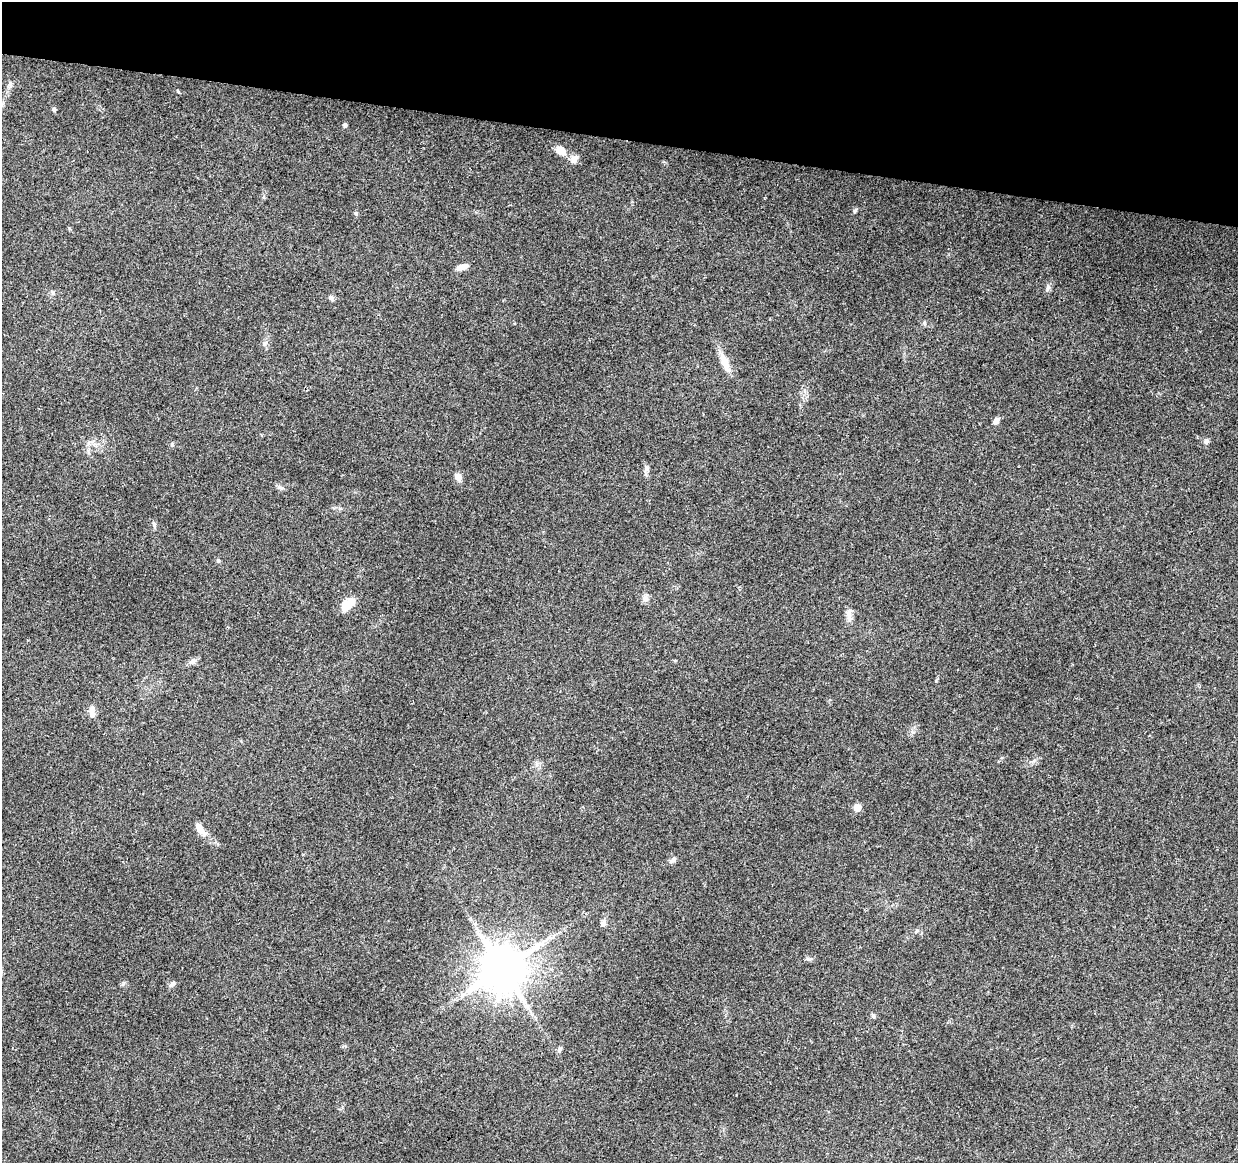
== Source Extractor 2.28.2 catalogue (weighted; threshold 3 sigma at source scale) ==
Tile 2 of 4 x 4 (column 2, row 1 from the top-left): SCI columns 1237-2472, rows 3708-4868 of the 4952 x 5152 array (HDU 1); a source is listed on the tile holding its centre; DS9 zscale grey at full resolution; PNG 1240 x 1165 px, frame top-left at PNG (2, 2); no overlay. Shown black and unused: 12% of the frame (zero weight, under 2 of 3 exposures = <1% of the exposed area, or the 3 px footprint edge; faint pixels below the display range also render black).
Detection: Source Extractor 2.28.2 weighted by HDU 2 'WHT'; one run over the whole footprint, this tile lists its part. Background 0.153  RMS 0.0099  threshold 0.0447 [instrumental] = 3 sigma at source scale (4.5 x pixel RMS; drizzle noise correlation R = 1.50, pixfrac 1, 0.0396/0.0396 arcsec/px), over >= 5 px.
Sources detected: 34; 1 inside a brighter listed object's ellipse — not listed separately; the other 33 listed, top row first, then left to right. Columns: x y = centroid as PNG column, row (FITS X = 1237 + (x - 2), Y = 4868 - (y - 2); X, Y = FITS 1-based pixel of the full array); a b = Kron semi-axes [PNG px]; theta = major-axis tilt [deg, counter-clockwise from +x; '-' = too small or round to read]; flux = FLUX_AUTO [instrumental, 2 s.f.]
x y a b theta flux
54 109 5 5 - 1.8
345 125 5 4 - 1.7
561 151 12 8 -28 10
574 159 12 8 53 4.7
855 210 8 4 63 1.5
356 213 5 4 - 1.2
460 267 10 8 24 4.7
1048 287 10 5 78 3
331 298 7 6 - 2.3
924 322 6 5 - 1.7
725 362 28 9 -69 12
996 421 8 6 66 4
1206 441 8 6 73 2.7
646 468 7 4 73 2.1
458 477 7 6 - 6.7
280 488 10 4 -11 2.1
154 524 9 5 -76 2.3
218 560 6 4 0 1.2
645 598 9 8 - 4.4
348 604 16 9 40 16
849 614 14 7 -85 5.9
194 661 8 6 22 2.9
92 712 15 7 -90 6.3
857 807 8 8 - 6.3
200 829 18 8 -54 9.8
673 860 11 5 33 3.3
603 923 8 6 55 3.4
808 959 7 4 -18 1.7
503 968 13 12 - 3900
173 984 9 5 44 2.3
526 1005 7 4 -72 2.7
873 1016 7 4 -63 1.6
559 1049 6 5 - 2.5
Unlisted compact peaks at least as high as the median listed source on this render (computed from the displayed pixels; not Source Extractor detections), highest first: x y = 936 681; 178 91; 123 984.